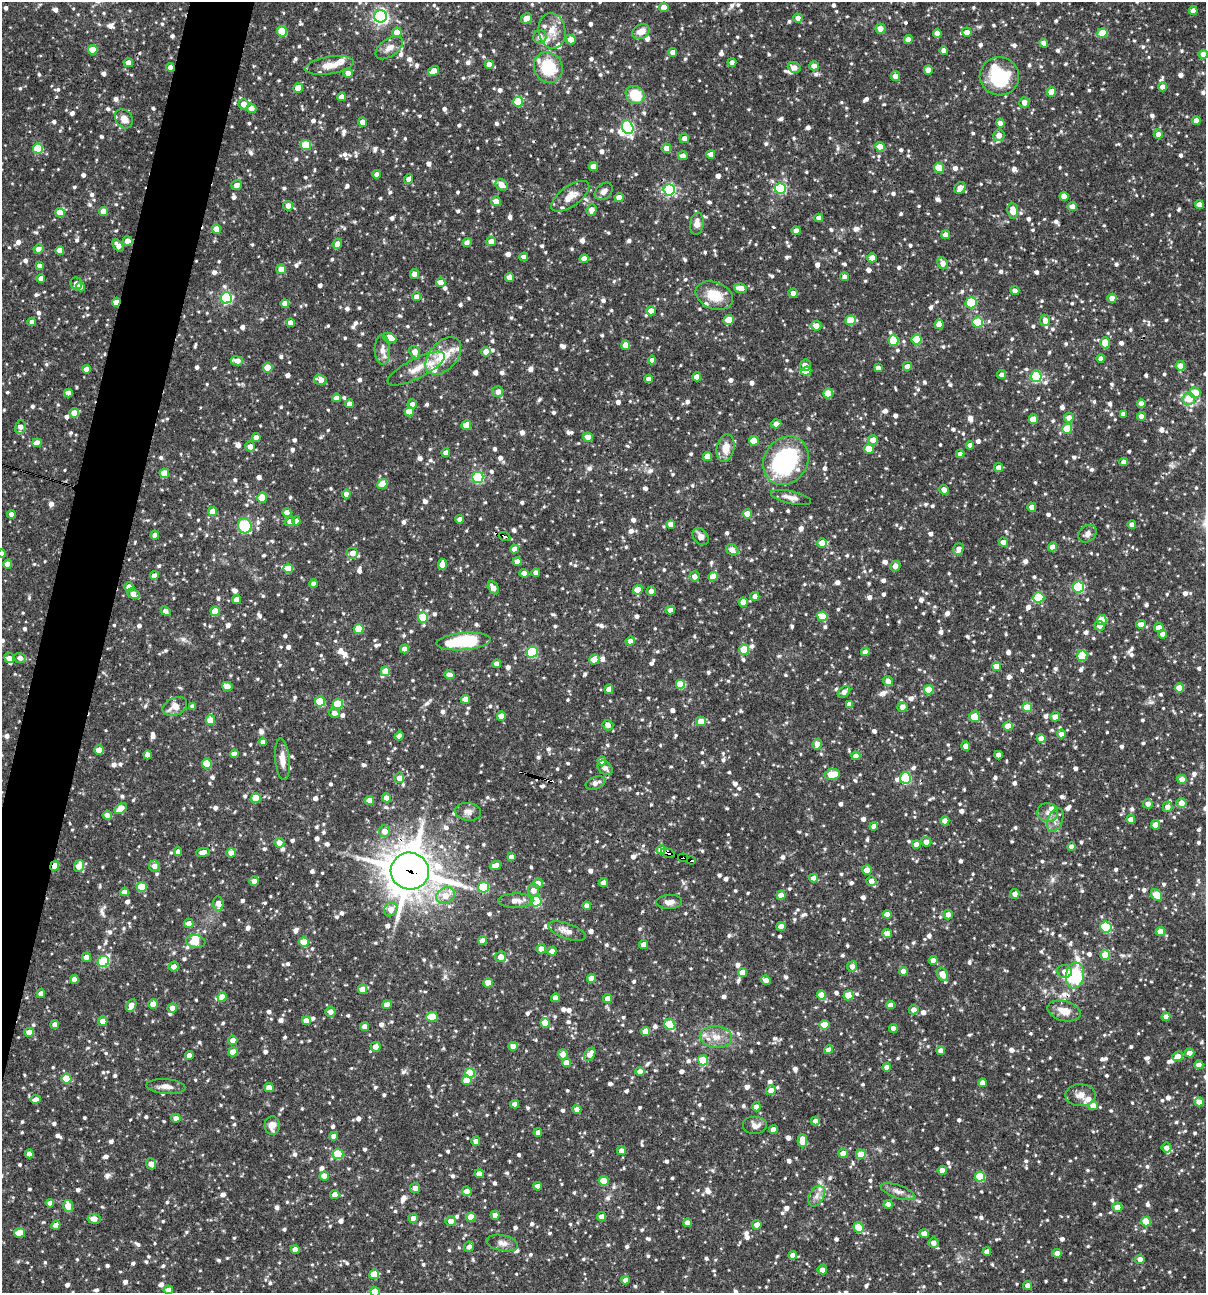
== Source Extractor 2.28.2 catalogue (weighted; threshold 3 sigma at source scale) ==
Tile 7 of 4 x 4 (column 3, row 2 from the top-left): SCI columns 2656-3859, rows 2585-3875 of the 5187 x 5168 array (HDU 1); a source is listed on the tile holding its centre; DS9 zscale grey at full resolution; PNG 1208 x 1295 px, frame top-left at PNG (2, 2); each listed source drawn as its Kron ellipse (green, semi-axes under 4 px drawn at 4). Shown black and unused: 4% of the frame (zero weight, under 3 of 4 exposures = <1% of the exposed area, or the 3 px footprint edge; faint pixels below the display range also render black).
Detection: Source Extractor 2.28.2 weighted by HDU 2 'WHT'; one run over the whole footprint, this tile lists its part. Background 0.0862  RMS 0.0039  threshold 0.0174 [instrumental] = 3 sigma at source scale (4.5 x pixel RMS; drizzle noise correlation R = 1.50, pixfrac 1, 0.05/0.05 arcsec/px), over >= 5 px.
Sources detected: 1524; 3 inside a brighter object's white glare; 7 cosmic-ray / hot-pixel residue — neither listed nor drawn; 29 inside a brighter listed object's ellipse — not listed separately; of the other 1485, all 500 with FLUX_AUTO >= 2.07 (the completeness limit of this list) listed and drawn (985 fainter detections not listed), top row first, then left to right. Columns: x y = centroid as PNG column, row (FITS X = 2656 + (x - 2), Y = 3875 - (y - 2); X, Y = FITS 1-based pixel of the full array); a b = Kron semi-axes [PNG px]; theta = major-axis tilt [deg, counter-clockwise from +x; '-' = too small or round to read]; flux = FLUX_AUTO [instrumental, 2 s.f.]
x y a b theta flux
664 7 4 4 - 3.9
1193 11 4 4 - 3
381 16 6 6 - 110
527 18 6 4 29 3.7
798 18 5 4 - 2.6
880 29 5 5 - 2.9
282 31 5 5 - 13
552 31 18 13 -81 5.5
397 32 5 4 - 4.2
641 32 9 7 27 3.9
967 32 5 4 - 2.6
937 33 4 4 - 2.9
1102 33 5 4 - 9.9
540 37 7 6 - 2.3
908 39 4 4 - 3.4
571 40 5 4 - 4.1
1044 43 4 4 - 2.6
389 48 15 9 36 3.1
93 50 5 4 - 10
944 50 4 4 - 2.2
673 52 4 4 - 2.6
1203 54 4 4 - 3
128 63 5 4 - 3
732 63 4 4 - 2.4
489 64 4 4 - 2.6
330 65 24 9 9 5.3
814 66 5 4 - 3.1
171 67 4 4 - 2.6
548 67 16 14 -63 16
794 67 7 5 -22 2.2
928 70 5 4 - 3.1
433 71 6 4 32 3.2
348 73 4 4 - 2.5
895 76 5 4 - 2.2
999 76 19 19 - 23
1162 87 4 4 - 2.5
298 88 5 4 - 7.4
1051 92 5 4 - 6.6
635 95 10 8 -38 12
341 97 4 4 - 2.1
518 102 5 5 - 19
1024 102 5 5 - 2.7
244 104 5 5 - 3.8
251 108 5 4 - 3.5
124 119 10 8 -52 3.3
1196 121 4 4 - 2.8
363 122 4 4 - 3.5
1000 123 4 4 - 2.6
628 127 7 5 -67 49
1158 134 5 4 - 2.7
999 135 6 5 - 3.3
684 138 5 5 - 2.2
306 145 5 5 - 16
880 147 5 4 - 6.7
666 148 5 5 - 2.9
38 149 5 5 - 19
711 154 4 4 - 2.4
683 156 5 4 - 2.3
593 167 4 4 - 4.1
939 168 5 5 - 11
377 174 4 4 - 2.1
409 179 5 4 - 2.2
237 185 5 5 - 2.5
502 185 6 5 - 3.2
780 188 5 5 - 36
960 188 6 5 - 3.1
669 190 6 5 - 56
604 191 10 7 43 2.1
570 196 22 10 36 5.1
1064 196 4 4 - 3.9
619 198 4 4 - 3.8
496 201 5 5 - 3.3
1199 205 4 4 - 2.8
288 206 5 5 - 2.8
1072 207 4 4 - 3.4
592 210 6 5 - 2.9
103 211 5 4 - 3.2
1013 211 8 5 -84 5
60 213 4 4 - 6.6
819 218 4 4 - 2.7
697 224 11 7 82 3.2
216 229 4 4 - 6.1
796 231 4 4 - 2.7
946 235 4 4 - 2.8
128 241 5 4 - 2.8
491 241 5 4 - 2.7
467 243 5 4 - 2.1
337 244 5 4 - 2.8
118 246 7 4 -52 2.2
38 249 5 4 - 2.8
60 250 4 4 - 3.9
524 257 4 4 - 2.6
872 258 4 4 - 3.4
584 259 4 4 - 3.2
943 263 6 5 - 3
39 266 4 4 - 2.3
281 269 5 5 - 3.7
414 274 5 5 - 2.7
510 277 4 4 - 2.5
845 277 4 4 - 2.6
41 278 4 4 - 2.9
441 282 5 4 - 3.1
76 283 6 5 - 2.2
80 287 4 4 - 2.9
740 288 6 4 -8 3.9
1015 291 4 4 - 2.2
793 293 4 4 - 2.1
714 296 19 13 -20 9.4
416 297 5 4 - 2.8
226 298 6 5 - 52
1112 298 4 4 - 3.3
116 302 4 4 - 6.3
285 303 4 4 - 2.3
971 303 5 5 - 19
651 311 4 4 - 3.2
729 320 5 4 - 5.5
851 320 5 5 - 14
1045 321 5 5 - 2.8
32 322 4 4 - 2.3
978 322 5 5 - 23
290 323 4 4 - 2.6
939 324 5 4 - 3.2
816 326 5 5 - 3.8
390 338 7 5 -26 8.8
917 339 5 5 - 14
893 340 5 5 - 11
1105 343 6 5 - 6.1
626 345 5 4 - 4.3
382 350 15 7 -88 3
415 352 6 5 - 2.9
486 352 5 4 - 3
443 356 22 14 49 11
1101 358 4 4 - 2.5
652 360 4 4 - 2.4
237 361 6 4 -8 3.9
805 365 6 5 - 2.8
907 366 5 4 - 2.9
1180 366 5 4 - 5.4
268 368 5 5 - 8.7
878 368 4 4 - 2.2
86 369 4 4 - 3.3
416 369 32 10 27 6.2
806 371 5 4 - 4.1
1002 375 4 4 - 2.2
697 377 4 4 - 4.2
1036 377 5 5 - 32
649 379 4 4 - 2.8
321 380 6 5 - 3.4
498 392 5 5 - 2.6
68 393 4 4 - 3.5
828 393 5 5 - 9.5
1195 393 5 5 - 7.5
336 398 4 4 - 2.5
1189 399 6 6 - 6.6
1141 403 4 4 - 2.6
349 404 4 4 - 2.6
412 404 5 4 - 2.5
409 412 5 4 - 7.1
74 413 5 4 - 4.3
1123 414 4 4 - 2.2
1141 416 4 4 - 2.8
1069 418 5 5 - 2.9
1033 419 5 4 - 5.5
776 424 5 4 - 2.7
466 425 5 5 - 8.9
20 427 7 5 79 2.9
1067 429 5 5 - 12
256 437 4 4 - 2.6
588 437 5 4 - 3.3
873 440 5 5 - 3.9
754 441 5 5 - 8.8
37 443 5 4 - 3.7
970 445 4 4 - 2.6
250 446 5 5 - 2.8
726 448 14 9 80 5.3
869 449 5 4 - 6
446 453 4 4 - 2.6
960 454 4 4 - 2.1
707 456 4 4 - 4.8
786 461 25 21 56 49
1124 462 4 4 - 2.5
998 467 4 4 - 2.5
164 473 4 4 - 6.7
478 477 5 5 - 43
382 484 5 4 - 8.1
944 490 5 4 - 2.9
346 494 4 4 - 2.5
262 498 5 4 - 7.2
791 498 20 6 -13 2.9
1032 507 4 4 - 3.4
212 511 4 4 - 4.9
287 513 4 4 - 3.8
11 514 4 4 - 2.3
747 514 4 4 - 4.9
460 519 4 4 - 2.5
296 521 4 4 - 2.9
290 522 5 4 - 3.1
671 524 4 4 - 3.1
1132 525 4 4 - 2.2
245 526 7 7 - 18
1087 534 10 7 38 2.1
155 535 4 4 - 2.2
504 536 6 3 -22 2.2
701 536 9 7 -52 2.6
1003 542 5 4 - 2.5
822 543 4 4 - 5.7
1052 547 4 4 - 2.8
514 549 4 4 - 3.1
959 549 6 5 - 2.9
732 550 6 5 - 3.1
353 553 6 6 - 3.2
2 554 4 4 - 3.9
517 561 4 4 - 2.8
8 564 4 4 - 4.4
442 564 5 4 - 3.1
895 566 5 5 - 2.4
288 568 5 4 - 6.1
524 573 4 4 - 3.3
536 573 4 4 - 2.2
154 576 4 4 - 3.1
694 576 5 5 - 2.5
713 577 5 4 - 5.1
313 584 4 4 - 2.7
129 587 4 4 - 2.4
1078 587 5 5 - 36
493 588 7 5 -62 3.1
638 590 5 4 - 5.3
651 591 4 4 - 2.1
133 594 7 4 -29 3.2
755 596 4 4 - 2.3
1039 597 5 5 - 17
236 600 4 4 - 3.4
743 602 4 4 - 3.7
670 610 4 4 - 2.5
166 611 5 4 - 2.7
215 611 5 4 - 7.4
822 616 5 5 - 11
423 617 5 5 - 15
1102 620 5 5 - 7.3
1141 624 5 4 - 2.8
1100 626 5 5 - 2.6
1159 628 4 4 - 5.5
359 629 5 5 - 14
1163 634 4 4 - 2.4
464 641 27 8 5 27
630 641 4 4 - 2.8
404 649 4 4 - 3.2
744 650 5 5 - 10
532 652 5 5 - 31
865 652 4 4 - 2.8
1082 656 5 5 - 15
9 658 5 5 - 3
20 658 6 4 -19 2.1
594 660 5 5 - 4.2
497 664 4 4 - 2.7
997 667 4 4 - 4.9
385 671 5 4 - 6.1
450 675 5 4 - 2.6
888 681 5 4 - 2.7
681 684 5 5 - 13
227 686 5 4 - 4.1
1179 688 4 4 - 6.5
609 689 5 4 - 2.9
929 690 5 4 - 10
844 692 7 5 38 2.2
465 699 4 4 - 4.5
320 701 5 5 - 14
338 704 5 5 - 13
849 704 4 4 - 2.8
193 706 4 4 - 2.1
175 707 13 8 25 4.8
902 707 5 5 - 2.8
1027 707 5 4 - 8.2
334 713 6 4 -15 2.4
501 716 4 4 - 4.3
975 717 5 5 - 10
1055 717 5 5 - 2.8
210 720 5 5 - 8.2
701 721 5 5 - 5
608 725 5 5 - 2.4
1008 726 4 4 - 5.2
1061 734 4 4 - 2.5
399 736 4 4 - 2.7
1041 738 4 4 - 3.1
263 742 4 4 - 2.6
817 744 5 4 - 3.3
966 746 4 4 - 3.1
99 750 4 4 - 5.3
234 754 4 4 - 2.8
148 755 4 4 - 2.3
998 755 4 4 - 2.6
856 756 4 4 - 2.3
282 759 21 7 -85 4.6
602 761 4 4 - 2.2
207 764 5 5 - 15
605 768 8 6 -42 2.2
832 774 7 5 10 12
399 778 5 5 - 2.8
905 778 5 5 - 33
1182 779 5 4 - 3.2
595 783 10 6 22 2.1
256 798 5 5 - 9.3
386 798 4 4 - 2.9
369 800 4 4 - 5.1
1181 803 5 5 - 4
1148 804 5 5 - 2.4
1168 807 5 4 - 2.8
121 808 7 4 35 5.3
468 812 13 9 -7 2.1
1048 813 10 9 - 2.4
107 815 4 4 - 2.6
1131 819 4 4 - 2.8
1055 820 12 7 69 2.3
945 821 4 4 - 3.7
1155 825 5 4 - 3.4
874 826 4 4 - 2.7
384 831 6 5 - 3.5
926 842 5 5 - 3.2
279 843 5 5 - 3
916 844 4 4 - 2.4
1071 847 4 4 - 2.5
661 850 4 4 - 2.8
178 851 4 4 - 2.2
203 852 7 4 6 3
231 853 5 5 - 3.2
668 853 7 3 -16 60
511 857 4 4 - 2.3
683 858 5 3 - 19
691 860 4 3 - 5.3
496 865 6 4 21 3.2
55 866 5 4 - 4.6
79 866 6 5 - 4.8
154 866 5 5 - 2.8
867 870 5 5 - 4.1
410 871 19 18 - 1200
814 878 4 4 - 2.7
254 881 4 4 - 2.5
871 881 5 4 - 2.7
603 882 4 4 - 2.2
538 883 5 5 - 3.8
142 887 5 5 - 10
484 887 5 5 - 21
533 890 6 5 - 3.5
124 892 4 4 - 2.7
1015 894 5 4 - 2.4
781 895 4 4 - 3.7
1157 895 7 5 -50 12
446 896 10 8 34 5.2
516 901 17 7 1 4
536 901 5 5 - 28
669 902 13 7 4 2.4
218 904 7 5 -83 3.6
587 906 4 4 - 2.2
391 909 7 6 - 4
887 914 4 4 - 3.4
948 915 5 4 - 2.3
189 923 5 4 - 2.6
781 926 4 4 - 2.8
1106 927 5 5 - 28
567 931 20 7 -20 3.4
1160 932 4 4 - 4.8
887 933 5 4 - 3.9
482 941 4 4 - 3.6
196 942 10 6 -9 4.5
304 942 5 5 - 8.2
644 945 4 4 - 3
541 949 5 5 - 2.8
552 951 4 4 - 2.5
1105 955 5 5 - 8.9
86 957 4 4 - 2.1
501 957 5 5 - 3.4
933 960 4 4 - 2.4
103 961 6 5 - 30
852 966 5 5 - 2.4
174 967 5 5 - 2.6
903 971 4 4 - 2.9
742 972 4 4 - 4.5
1065 972 7 6 - 2.3
942 974 7 5 -60 4.4
1075 975 13 9 82 39
591 978 4 4 - 4.2
74 979 4 4 - 2.5
766 980 5 4 - 2.5
488 983 5 4 - 5.2
363 989 4 4 - 5.2
41 994 4 4 - 2.1
821 995 4 4 - 7.3
848 995 5 5 - 11
222 997 5 4 - 4.1
555 998 4 4 - 2.7
608 999 4 4 - 3.8
153 1004 5 4 - 3.7
387 1005 4 4 - 4.9
890 1005 4 4 - 2.6
131 1006 7 4 61 3.3
172 1008 5 4 - 2.7
914 1010 5 4 - 2.7
1064 1011 17 10 -15 5.2
330 1012 5 5 - 2.2
432 1017 5 5 - 12
1166 1017 4 4 - 2.7
103 1021 5 4 - 2.8
306 1021 4 4 - 4.3
545 1023 5 4 - 4.1
55 1024 4 4 - 2.2
670 1025 6 5 - 19
825 1025 5 4 - 8.2
364 1027 4 4 - 2.6
893 1028 4 4 - 2.8
645 1031 4 4 - 4.4
29 1032 5 4 - 5.8
716 1037 16 11 -6 5.1
233 1040 5 4 - 2.9
513 1046 5 4 - 2.9
376 1047 5 5 - 3.4
828 1050 4 4 - 2.8
941 1051 4 4 - 2.6
233 1052 5 4 - 5.3
1190 1053 5 4 - 2.6
563 1054 5 5 - 2.8
590 1054 7 5 58 3.1
189 1055 4 4 - 2.5
1178 1056 5 4 - 3.2
703 1060 5 5 - 16
566 1063 4 4 - 3.6
1199 1065 4 4 - 2.3
886 1067 4 4 - 2.6
640 1072 4 4 - 2.8
470 1073 5 5 - 12
66 1078 5 5 - 10
467 1080 5 4 - 7.3
982 1083 4 4 - 2.7
166 1086 19 7 -5 3
269 1087 5 4 - 2.7
771 1090 5 5 - 2.8
1080 1095 15 11 -1 3.4
36 1099 5 4 - 2.1
1199 1102 5 4 - 2.7
515 1104 4 4 - 2.6
1093 1106 4 4 - 2.7
756 1107 4 4 - 2.5
577 1109 4 4 - 2.5
176 1118 4 4 - 2.3
815 1121 4 4 - 2.5
272 1125 9 7 87 3.2
755 1126 12 9 0 2.6
773 1130 4 4 - 3.1
538 1132 4 4 - 2.5
334 1136 4 4 - 2.8
476 1141 4 4 - 2.5
802 1141 7 5 -90 5.6
1167 1148 5 5 - 2.1
621 1151 4 4 - 2.8
843 1153 4 4 - 4.1
29 1154 4 4 - 2.4
338 1154 5 5 - 16
861 1154 5 5 - 6.9
151 1164 5 5 - 2.7
942 1170 4 4 - 2.8
479 1174 4 4 - 3.4
324 1176 4 4 - 4
980 1177 5 5 - 20
604 1181 5 5 - 10
538 1186 4 4 - 2.3
415 1188 5 5 - 2.6
467 1191 5 4 - 2.8
898 1192 18 6 -19 2.4
335 1195 4 4 - 2.9
817 1196 11 7 61 2.2
50 1203 4 4 - 2.4
888 1204 4 4 - 3
68 1206 6 4 -74 6.8
1117 1207 5 4 - 3.8
495 1215 4 4 - 3.1
471 1217 4 4 - 5.7
602 1217 4 4 - 2.8
413 1218 4 4 - 2.5
94 1219 6 5 - 2.8
451 1221 5 5 - 2.9
1146 1222 5 5 - 12
688 1223 4 4 - 2.8
56 1225 5 4 - 2.8
757 1225 5 4 - 2.7
859 1227 5 5 - 14
19 1233 5 4 - 4.9
924 1234 5 4 - 3.4
502 1243 16 8 -12 2.5
933 1243 5 5 - 2.3
469 1247 5 5 - 2.1
295 1250 4 4 - 3.6
987 1252 4 4 - 2.5
1057 1253 5 4 - 2.4
793 1255 4 4 - 2.6
1140 1259 5 4 - 2.6
822 1270 4 4 - 2.7
374 1274 5 4 - 7
626 1280 4 4 - 3.2
1028 1285 4 4 - 2.6
168 1290 5 4 - 2.5
375 1292 5 5 - 8.3
Overlapping masked pixels (flux is a lower limit): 11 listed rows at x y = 397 32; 171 67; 337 244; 116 302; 504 536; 668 853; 683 858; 691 860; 55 866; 410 871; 1064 1011
Isophote crosses this tile's border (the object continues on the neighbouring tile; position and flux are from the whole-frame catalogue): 3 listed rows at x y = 1203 54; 2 554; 375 1292